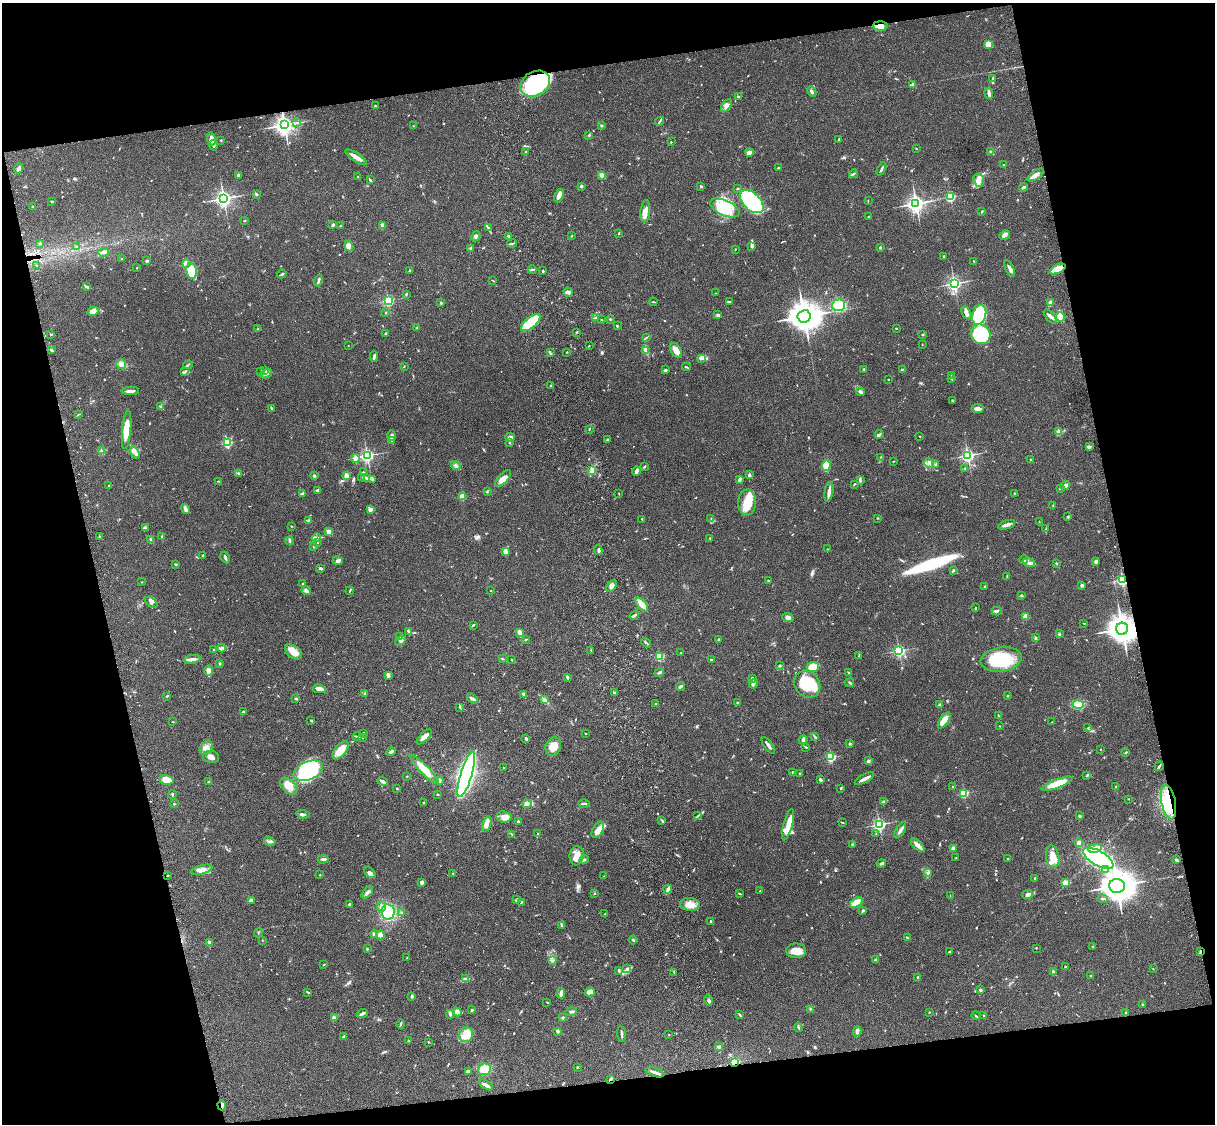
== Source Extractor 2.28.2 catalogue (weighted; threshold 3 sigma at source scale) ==
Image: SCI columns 121-4969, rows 277-4763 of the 5087 x 4926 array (HDU 1 of 3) = the unmasked area's bounding box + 8 px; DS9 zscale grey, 4 x 4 block average (1 PNG px = mean of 4 x 4 image px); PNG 1217 x 1126 px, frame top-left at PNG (2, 3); each listed source drawn as its Kron ellipse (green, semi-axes under 4 px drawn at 4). Shown black and unused: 26% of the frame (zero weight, under 3 of 4 exposures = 6% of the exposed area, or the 3 px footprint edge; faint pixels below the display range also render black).
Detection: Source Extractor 2.28.2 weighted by HDU 2 'WHT'. Background 0.0773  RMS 0.0058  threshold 0.0261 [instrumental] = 3 sigma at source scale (4.5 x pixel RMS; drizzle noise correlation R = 1.50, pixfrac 1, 0.05/0.05 arcsec/px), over >= 5 px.
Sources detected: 827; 2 too faint to see at this stretch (4 x 4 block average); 2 inside a brighter object's white glare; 2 cosmic-ray / hot-pixel residue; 2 long thin detections or spike segments (spike, bleed or trail) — neither listed nor drawn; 13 coinciding with a brighter row at this scale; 35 inside a brighter listed object's ellipse — not listed separately; of the other 771, all 500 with FLUX_AUTO >= 1.62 (the completeness limit of this list) listed and drawn (271 fainter detections not listed), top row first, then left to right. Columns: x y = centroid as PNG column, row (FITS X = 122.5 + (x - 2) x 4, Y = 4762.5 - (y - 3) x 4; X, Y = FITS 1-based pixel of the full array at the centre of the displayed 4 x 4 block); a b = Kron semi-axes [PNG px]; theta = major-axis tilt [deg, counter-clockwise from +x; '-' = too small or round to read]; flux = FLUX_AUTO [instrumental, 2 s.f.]
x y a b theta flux
880 26 7 4 -3 42
989 44 4 3 - 41
993 78 3 2 - 3.2
535 84 16 12 30 570
913 84 4 2 - 7.3
812 92 5 2 - 8.5
989 93 5 2 - 15
738 97 2 2 - 11
375 106 2 2 - 7
726 106 7 4 54 15
660 121 4 2 - 4
296 123 4 2 - 4.8
284 125 3 3 - 1700
601 125 2 2 - 2.5
413 126 2 2 - 1.9
589 135 2 2 - 3.2
211 139 7 3 -78 23
839 139 2 2 - 2.2
221 140 2 2 - 2.2
671 142 2 2 - 2.4
214 145 5 2 - 8.2
916 149 2 2 - 1.9
526 151 2 2 - 3.1
749 152 4 2 - 22
991 152 3 3 - 5.8
356 157 12 3 -32 30
1004 165 2 2 - 3.4
19 168 5 2 - 11
778 168 2 2 - 3.9
881 169 7 2 63 5.9
853 174 4 2 - 3
238 175 2 2 - 22
601 175 2 2 - 65
1036 175 9 3 34 20
357 177 2 2 - 2.3
370 180 3 2 - 5
979 180 6 5 - 17
581 186 2 2 - 21
701 186 3 2 - 2.6
1023 187 4 2 - 7.5
738 188 2 2 - 2
256 194 3 2 - 5.6
559 195 7 4 68 17
950 197 2 2 - 410
224 198 3 3 - 1200
52 201 3 2 - 2.5
868 201 2 2 - 1.6
752 202 14 8 -44 490
916 204 3 3 - 1300
32 206 3 2 - 1.8
725 208 16 7 -25 110
645 211 11 5 86 25
982 211 3 2 - 2.7
869 216 3 2 - 2.2
245 221 3 2 - 2
333 225 3 2 - 6.3
383 225 2 2 - 42
340 226 2 2 - 1.8
488 228 3 2 - 5
619 233 3 2 - 2.7
1005 235 5 3 - 14
476 236 5 3 - 6.6
508 236 3 2 - 5.3
572 236 2 2 - 2
512 243 5 2 - 3.8
40 244 2 2 - 3.7
76 246 2 2 - 2.4
349 246 5 4 - 33
752 246 4 3 - 4.8
880 247 2 2 - 5.7
471 249 2 2 - 30
735 249 2 2 - 4.9
104 252 5 3 - 12
944 256 3 2 - 3.4
121 259 2 2 - 1.9
147 261 3 2 - 3.8
974 261 3 2 - 1.9
186 264 2 2 - 190
37 266 3 2 - 2.2
137 268 2 2 - 1.7
1010 269 9 2 -64 15
1057 269 9 3 25 66
410 270 2 2 - 1.9
532 270 4 2 - 3.4
191 271 8 5 -82 71
543 271 3 2 - 3.6
282 274 5 2 - 6.2
318 281 5 2 - 8
493 281 4 2 - 1.7
954 283 2 2 - 950
86 287 4 2 - 4.6
568 292 5 3 - 8.7
716 293 2 2 - 1.7
406 294 3 2 - 3.6
388 300 2 2 - 480
653 302 4 2 - 2.8
729 302 3 2 - 2.2
441 303 3 2 - 3.8
1051 303 3 3 - 15
839 305 6 5 - 180
93 311 5 3 - 30
385 313 2 2 - 3
966 313 6 4 -64 12
718 315 4 2 - 4.4
979 315 10 6 74 210
804 316 6 6 - 5100
1050 317 8 3 -50 11
1060 317 5 4 - 26
596 318 4 2 - 4.7
610 319 3 2 - 3.6
602 320 4 2 - 2
531 323 12 5 39 230
617 326 3 2 - 2.9
416 328 4 2 - 2.5
896 328 2 2 - 2.3
258 329 2 2 - 1.7
577 332 2 2 - 10
386 333 3 2 - 3.9
50 334 2 2 - 1.9
981 334 10 9 - 300
923 335 3 2 - 2.7
647 337 4 2 - 3.3
922 344 2 2 - 1.7
348 346 2 2 - 1.8
589 346 2 2 - 1.6
51 350 3 2 - 4.9
646 350 4 2 - 5.5
676 350 8 5 -64 30
567 352 2 2 - 2.5
550 353 4 2 - 3.9
374 357 5 2 - 9.1
701 359 2 2 - 2.1
121 364 5 4 - 19
188 365 5 2 - 2.5
404 366 3 2 - 1.8
686 367 4 2 - 2.8
864 369 3 2 - 3.1
902 369 3 2 - 2.5
665 370 2 2 - 7.7
185 371 2 2 - 2.3
261 371 2 2 - 2.6
265 371 3 2 - 3.7
266 374 6 3 24 8.5
951 375 2 2 - 1.7
888 379 2 2 - 2.3
951 379 3 2 - 3
551 386 2 2 - 3.1
130 391 9 2 1 14
861 392 4 3 - 9.5
953 401 3 2 - 5.7
160 407 2 2 - 2.8
271 408 4 2 - 3.7
978 409 6 2 -8 22
78 414 3 2 - 2.1
589 429 2 2 - 1.8
126 430 19 4 84 62
1059 432 2 2 - 91
879 434 4 2 - 5.3
391 436 5 4 - 9.3
920 436 2 2 - 1.9
510 437 4 3 - 10
607 440 2 2 - 4.4
392 441 4 2 - 5.1
509 442 3 2 - 2.3
227 443 2 2 - 310
1089 447 3 2 - 4.2
102 451 3 2 - 2.1
135 452 7 3 -59 11
367 455 3 2 - 690
968 455 2 2 - 760
881 457 2 2 - 1.9
355 459 4 3 - 28
1031 459 2 2 - 2
894 461 2 2 - 2.2
929 463 5 3 - 8.6
935 465 3 2 - 3.9
456 466 5 2 - 4
644 466 3 2 - 3.8
826 466 5 4 - 67
964 469 3 2 - 3.1
592 471 4 3 - 9.6
636 471 5 2 - 13
363 472 3 2 - 1.9
239 474 3 2 - 3.1
749 475 3 2 - 5.1
314 476 2 2 - 28
346 476 4 3 - 17
362 477 3 2 - 3.2
365 477 4 2 - 3.5
503 478 10 4 49 24
373 479 3 2 - 2.9
740 479 4 3 - 5.2
860 480 4 2 - 4.2
219 481 3 2 - 2.7
854 484 4 2 - 2.4
1065 485 5 3 - 9.7
108 486 2 2 - 2.5
1060 488 2 2 - 2.2
318 490 3 3 - 7.2
487 492 2 2 - 2
829 492 10 2 79 20
303 493 2 2 - 9.5
1014 493 2 2 - 1.8
619 494 3 2 - 1.9
462 496 2 2 - 140
747 502 13 9 86 70
1053 505 2 2 - 1.7
185 509 5 3 - 8.1
371 509 3 2 - 15
1068 517 3 2 - 3.1
711 518 3 2 - 1.7
878 518 2 2 - 2.1
642 519 2 2 - 1.8
308 520 2 2 - 2.1
1039 522 2 2 - 2
1007 525 9 3 17 16
291 526 2 2 - 1.8
145 527 2 2 - 2.8
1046 529 4 2 - 2.6
329 532 3 3 - 26
99 537 3 2 - 2.6
162 537 4 2 - 3.1
316 538 5 2 - 7.4
710 538 3 2 - 2.6
150 539 3 2 - 3.5
290 541 4 2 - 7.2
317 543 2 2 - 1.8
314 546 3 2 - 3.5
828 549 2 2 - 1.7
598 550 5 2 - 5.6
506 552 4 3 - 20
203 555 3 2 - 3.4
225 557 6 2 -65 8.6
1024 560 4 3 - 5.8
338 561 5 3 - 9.6
1096 561 3 3 - 8.4
1029 563 6 2 -21 7.6
1056 563 3 2 - 3.2
176 564 3 2 - 3.2
321 568 4 2 - 6.7
953 570 3 2 - 5
1007 576 2 2 - 1.9
768 580 2 2 - 2.2
1122 580 2 2 - 670
142 582 2 2 - 1.9
303 583 2 2 - 1.6
1082 585 3 2 - 6.6
612 586 7 3 52 15
985 586 3 2 - 4.7
306 591 5 3 - 11
350 591 4 2 - 2.8
490 591 2 2 - 1.7
1021 596 2 2 - 1.7
151 602 7 3 -39 12
642 604 8 3 -49 61
976 607 3 2 - 1.8
997 611 5 3 - 6.4
634 615 5 2 - 6.1
1025 616 2 2 - 100
788 618 6 4 -23 13
1084 623 3 2 - 1.7
473 625 3 2 - 4.2
1122 629 6 6 - 4000
408 632 3 2 - 2.6
520 632 3 2 - 24
1059 634 3 2 - 2.9
399 637 3 2 - 2.9
1036 638 3 2 - 2.9
526 640 3 2 - 2.7
719 640 3 2 - 2.6
401 641 6 3 44 8.7
646 643 5 2 - 4.3
222 648 4 2 - 6
214 650 3 2 - 3.1
591 650 2 2 - 2.2
899 651 2 2 - 620
293 652 10 6 -39 39
681 653 2 2 - 1.7
659 656 2 2 - 260
859 656 3 2 - 3
192 659 8 3 9 13
502 659 2 2 - 2
1001 659 20 12 8 170
512 660 2 2 - 2
711 660 2 2 - 5.9
219 664 2 2 - 2.4
780 665 3 2 - 3.2
813 667 6 5 - 37
209 671 5 3 - 22
659 672 5 2 - 5.3
849 673 3 2 - 2.2
388 676 3 2 - 4.4
567 677 3 2 - 6.2
753 678 3 2 - 6.4
850 683 4 2 - 3.8
753 684 4 3 - 10
807 684 14 12 -51 130
680 686 4 3 - 5.8
319 689 6 3 -10 16
364 693 3 2 - 3.1
615 693 3 2 - 4
524 694 4 2 - 8.4
1008 695 2 2 - 3.3
166 696 2 2 - 2.5
296 698 3 2 - 6.1
472 699 6 3 -33 7.9
545 699 4 2 - 4
737 703 2 2 - 7.4
656 704 2 2 - 4.5
939 705 2 2 - 17
1078 705 5 3 - 61
460 707 3 2 - 2.3
243 712 2 2 - 2.6
998 716 4 2 - 3.5
311 720 4 2 - 3.5
944 720 9 4 55 44
173 722 3 2 - 1.7
1052 722 2 2 - 2.6
1000 726 2 2 - 1.9
1088 728 2 2 - 2.5
363 733 2 2 - 5.4
586 734 2 2 - 2.1
357 736 4 2 - 3.5
424 737 9 4 46 18
815 737 4 2 - 4.3
363 738 2 2 - 2.4
526 739 4 2 - 5
803 740 4 3 - 9.5
850 744 2 2 - 16
768 745 10 2 -53 15
553 746 10 7 68 40
806 747 3 2 - 2.6
206 748 8 5 52 22
1100 749 2 2 - 2
340 750 11 5 51 58
391 752 5 3 - 6.7
1126 752 3 2 - 4.5
211 757 8 6 -11 21
831 757 2 2 - 370
868 761 3 2 - 6.3
1159 766 5 2 - 4.7
504 768 2 2 - 2.4
424 769 20 4 -46 68
308 771 15 9 23 350
792 772 3 2 - 1.9
800 773 3 2 - 3.1
466 774 23 5 73 1700
1087 775 3 2 - 2.8
407 776 3 2 - 1.8
864 779 11 2 29 19
166 780 7 4 -11 44
440 780 3 2 - 7
821 780 3 2 - 7.6
383 781 5 2 - 10
208 782 3 2 - 3
1057 784 16 4 21 72
289 786 10 6 -46 31
952 786 2 2 - 3.9
1116 787 2 2 - 2.6
397 788 3 2 - 2.3
841 788 3 2 - 3.4
964 793 2 2 - 280
438 794 2 2 - 3.7
173 795 4 2 - 2.9
1128 799 2 2 - 1.7
424 802 2 2 - 4
883 802 2 2 - 1.7
1168 802 17 7 -79 110
584 803 6 2 0 5.8
174 804 2 2 - 2.8
527 804 4 3 - 10
303 814 7 2 -7 7.7
697 816 2 2 - 2
1080 816 2 2 - 6.4
504 817 7 5 -8 20
661 820 3 2 - 3.1
518 821 2 2 - 13
842 822 3 2 - 2.2
487 824 8 3 71 19
879 824 3 3 - 600
788 825 16 4 75 37
598 830 9 5 58 25
900 830 9 3 60 12
538 833 2 2 - 4.7
512 834 4 2 - 2.8
876 834 2 2 - 1.8
270 841 6 2 -14 6.5
1079 842 2 2 - 66
852 844 3 2 - 3
918 845 8 2 -43 26
953 848 3 2 - 13
1095 848 7 2 12 12
577 856 9 7 83 30
1053 857 11 6 -80 40
956 858 3 2 - 1.9
1098 858 17 7 -31 600
323 859 5 2 - 8.3
1008 859 2 2 - 2.1
584 860 5 2 - 4.7
1176 860 3 2 - 6.3
881 864 4 2 - 6
1105 869 2 2 - 13
202 870 11 4 15 21
370 873 6 4 -39 10
928 873 4 3 - 5.4
453 874 2 2 - 1.6
168 875 3 2 - 1.8
320 875 2 2 - 1.9
604 876 3 2 - 1.7
1035 878 2 2 - 2.3
422 882 3 3 - 10
1066 883 4 2 - 59
1117 886 8 7 - 5300
668 889 5 2 - 19
760 891 2 2 - 3.4
367 892 7 3 48 9.3
739 893 4 2 - 3.2
595 894 2 2 - 2.6
1027 894 5 4 - 9.7
950 896 3 2 - 2.2
1103 899 5 2 - 5
251 900 4 2 - 4.5
517 900 3 2 - 3.3
856 902 7 4 33 41
521 903 4 2 - 3.1
690 904 10 6 -4 37
350 905 4 3 - 5
381 906 5 3 - 9.4
863 910 3 2 - 7.9
388 912 8 6 -81 170
402 912 3 2 - 3.6
605 914 2 2 - 1.7
711 921 2 2 - 2.6
561 925 3 2 - 2.1
258 933 4 2 - 2.3
374 934 4 3 - 7.6
380 935 4 4 - 20
907 937 3 2 - 2.1
262 940 2 2 - 2.7
633 940 4 2 - 5.5
209 942 2 2 - 37
1093 946 2 2 - 1.7
1036 948 2 2 - 2.1
367 949 3 2 - 3.7
796 951 10 7 -2 32
949 951 2 2 - 3.3
1200 951 4 2 - 6.2
407 958 3 2 - 2.6
875 960 3 2 - 4.4
553 961 3 3 - 3.9
324 965 2 2 - 2.1
1065 967 2 2 - 2.7
626 968 3 2 - 3.1
1153 969 2 2 - 1.8
619 970 4 2 - 5.6
674 972 4 2 - 3
1053 972 4 2 - 7.5
1091 976 3 2 - 2.5
918 977 2 2 - 13
465 979 4 3 - 6
980 990 2 2 - 21
308 992 4 2 - 3.3
590 992 5 4 - 26
561 993 5 2 - 14
412 996 3 2 - 7.8
708 1001 5 3 - 7
547 1002 2 2 - 1.8
1142 1004 2 2 - 1.9
810 1009 3 2 - 2.1
472 1010 2 2 - 5.1
457 1012 4 4 - 27
571 1012 6 3 16 7.9
929 1012 2 2 - 1.7
362 1013 5 3 - 8.5
1126 1013 2 2 - 5.2
450 1014 4 3 - 7.1
740 1015 3 2 - 3.4
976 1016 5 2 - 2.7
984 1016 3 2 - 1.8
334 1018 4 3 - 11
562 1018 2 2 - 19
401 1024 4 2 - 3.9
798 1027 5 2 - 4.2
558 1031 2 2 - 12
857 1031 5 3 - 10
621 1034 8 2 -84 8.6
466 1035 7 7 - 62
669 1035 2 2 - 1.7
344 1037 3 2 - 5.7
409 1041 3 2 - 3.1
428 1042 2 2 - 4.7
719 1047 4 3 - 5.5
735 1062 2 2 - 350
577 1067 2 2 - 1.7
484 1069 7 5 22 63
468 1071 4 2 - 5.5
655 1072 10 2 -18 12
611 1079 4 2 - 5.3
486 1085 8 2 -29 12
222 1105 5 2 - 9.1
Overlapping masked pixels (flux is a lower limit): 11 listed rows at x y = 880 26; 535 84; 284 125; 1057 269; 1122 580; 1122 629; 1168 802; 1200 951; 735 1062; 611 1079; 222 1105
Diffuse or blended objects may show on this block-average render without a row.